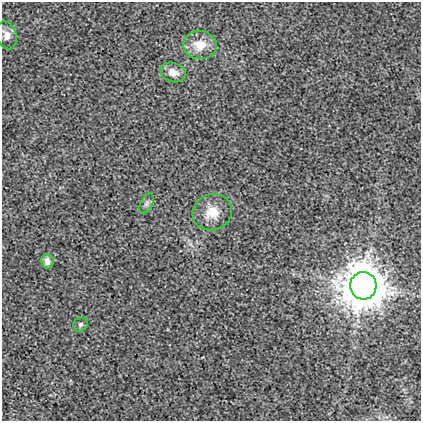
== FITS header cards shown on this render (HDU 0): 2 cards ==
NAXIS1  =                  419
NAXIS2  =                  419

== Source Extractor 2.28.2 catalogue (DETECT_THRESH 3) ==
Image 419 x 419 px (HDU 0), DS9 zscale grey, 1 PNG px = 1 image px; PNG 423 x 423 px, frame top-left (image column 1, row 419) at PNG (2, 2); each listed source drawn as its Kron ellipse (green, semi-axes under 4 px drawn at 4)
Background 0.00332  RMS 0.018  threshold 0.0535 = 3 sigma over >= 5 px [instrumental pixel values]
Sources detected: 8; all 8 listed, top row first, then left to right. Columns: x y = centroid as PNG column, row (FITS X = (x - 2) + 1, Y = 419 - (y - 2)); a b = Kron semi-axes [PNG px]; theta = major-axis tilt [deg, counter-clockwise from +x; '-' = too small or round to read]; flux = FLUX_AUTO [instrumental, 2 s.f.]
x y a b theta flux
6 35 14 10 -75 8.8
200 45 17 14 -1 22
173 73 13 9 -17 12
147 203 11 6 62 4.1
212 212 20 18 21 24
47 261 7 6 - 7.1
363 286 13 13 - 4300
80 324 7 6 - 3